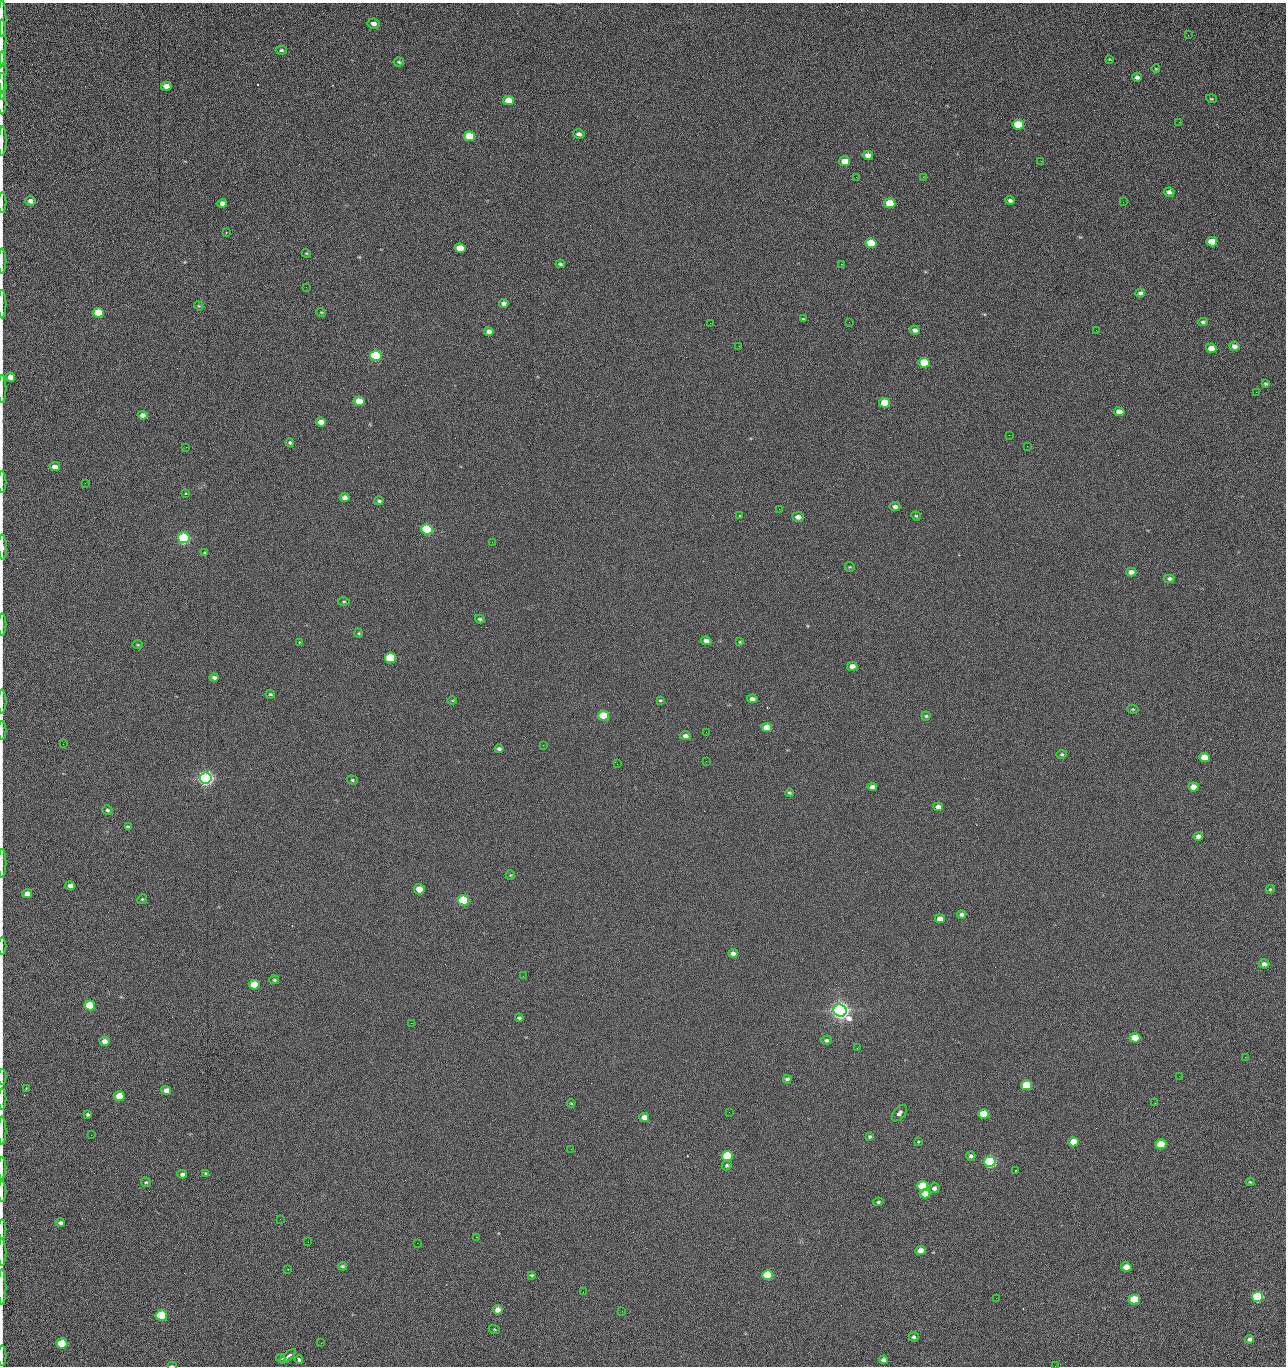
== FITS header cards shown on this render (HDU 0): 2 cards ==
NAXIS1  =                 1284 /fastest changing axis
NAXIS2  =                 1364 /next to fastest changing axis

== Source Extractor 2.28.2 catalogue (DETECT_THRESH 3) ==
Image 1284 x 1364 px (HDU 0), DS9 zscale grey, 1 PNG px = 1 image px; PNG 1288 x 1368 px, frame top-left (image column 1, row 1364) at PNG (2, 3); each listed source drawn as its Kron ellipse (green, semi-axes under 4 px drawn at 4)
Background 125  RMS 14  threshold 43.5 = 3 sigma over >= 5 px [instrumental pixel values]
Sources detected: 225; all 225 listed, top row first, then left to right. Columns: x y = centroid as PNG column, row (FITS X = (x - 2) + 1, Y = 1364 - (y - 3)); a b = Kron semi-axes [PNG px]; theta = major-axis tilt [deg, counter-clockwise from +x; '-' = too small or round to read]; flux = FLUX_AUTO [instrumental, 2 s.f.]
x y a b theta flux
2 18 18 2 90 3.4e+03
374 24 6 5 - 4.9e+03
1188 35 2 2 - 1.2e+03
2 43 24 2 89 4.5e+03
281 50 5 4 - 1.7e+03
1109 59 4 3 - 7.1e+02
399 62 5 4 - 1.3e+03
1156 69 4 2 - 7.0e+02
2 72 20 2 -90 4.0e+03
1137 77 5 4 - 2.9e+03
2 86 13 2 89 1.7e+03
166 86 5 4 - 8.8e+03
1211 99 5 3 - 1.0e+03
508 101 5 4 - 2.3e+04
2 103 11 2 90 2.0e+03
1179 122 2 2 - 1.3e+03
1018 125 6 5 - 4.4e+04
579 134 6 4 -10 3.7e+03
469 136 6 5 - 5.4e+04
2 141 14 2 89 3.0e+03
868 155 5 4 - 6.5e+03
845 161 5 4 - 1.6e+04
1041 161 2 2 - 1.9e+03
856 177 2 2 - 2.3e+03
923 177 2 2 - 1.8e+04
1169 192 5 4 - 3.6e+03
1010 200 5 4 - 2.7e+03
30 201 5 4 - 4.7e+03
2 202 10 2 90 1.3e+03
1123 202 3 2 - 8.7e+02
222 203 5 4 - 5.5e+03
890 203 5 5 - 2.8e+04
226 233 2 2 - 7.4e+02
1212 242 5 4 - 2.4e+04
871 243 6 5 - 4.2e+04
460 248 5 4 - 2.0e+04
306 253 4 3 - 7.9e+02
2 261 12 2 90 2.1e+03
560 264 4 3 - 1.6e+03
841 264 2 2 - 2.7e+04
306 287 2 2 - 7.6e+02
1140 293 5 4 - 2.7e+03
504 303 5 4 - 3.1e+03
2 304 14 2 90 2.5e+03
199 306 5 3 - 8.8e+02
321 312 5 3 - 8.5e+02
98 313 5 5 - 5.2e+04
803 319 3 3 - 1.0e+03
849 322 3 2 - 7.1e+02
1203 322 5 4 - 2.1e+03
710 323 2 2 - 3.3e+03
915 330 5 4 - 3.7e+03
1096 330 2 2 - 5.2e+02
489 332 5 4 - 4.9e+03
739 346 2 2 - 4.8e+02
1234 346 5 4 - 4.3e+03
1211 348 5 4 - 9.9e+03
376 356 6 5 - 1.6e+05
924 363 5 5 - 4.0e+04
10 377 5 4 - 1.1e+04
1266 384 4 3 - 1.2e+03
2 389 14 2 90 2.1e+03
1256 392 2 2 - 1.1e+03
359 401 5 4 - 2.0e+04
885 403 5 5 - 3.3e+04
1119 412 5 4 - 9.6e+03
142 415 5 4 - 4.7e+03
321 422 5 4 - 9.3e+03
1009 435 2 2 - 3.5e+03
290 442 4 4 - 1.5e+03
1027 446 2 2 - 5.2e+02
186 447 2 2 - 3.3e+03
55 467 5 4 - 6.1e+03
2 482 11 2 90 1.8e+03
85 483 3 2 - 9.8e+02
185 493 3 3 - 1.1e+03
345 498 5 4 - 5.1e+03
379 501 5 4 - 1.6e+03
895 506 5 4 - 3.5e+03
779 509 2 2 - 4.5e+02
739 516 3 3 - 2.8e+03
916 516 5 4 - 1.2e+03
798 517 6 4 -5 5.2e+03
427 530 6 5 - 2.0e+05
184 538 6 5 - 3.3e+05
492 542 2 2 - 2.6e+03
2 547 12 3 -87 5.8e+03
205 553 4 4 - 1.2e+03
850 567 5 5 - 1.0e+03
1131 572 5 4 - 5.5e+03
1169 579 6 4 0 2.5e+03
344 602 6 3 0 1.1e+03
480 619 5 3 - 1.5e+03
2 625 11 2 90 1.9e+03
358 633 4 4 - 1.0e+03
706 641 5 4 - 5.3e+03
299 642 3 3 - 2.0e+03
740 642 4 3 - 8.5e+02
138 645 5 3 - 9.8e+02
390 658 5 5 - 9.1e+04
852 666 5 4 - 7.2e+03
214 677 4 3 - 2.2e+03
270 694 5 4 - 1.3e+03
752 699 5 4 - 4.0e+03
660 700 3 3 - 1.1e+03
2 701 12 2 90 1.9e+03
452 701 5 3 - 9.3e+02
1133 709 5 3 - 9.9e+02
603 716 5 5 - 5.1e+04
926 716 4 4 - 1.3e+03
767 727 5 4 - 1.4e+04
2 730 9 2 90 1.3e+03
706 732 2 2 - 5.8e+02
685 736 5 4 - 3.7e+03
63 744 2 2 - 4.8e+02
543 745 2 2 - 3.2e+03
499 749 4 3 - 2.6e+03
1062 754 5 4 - 1.3e+03
1204 757 5 4 - 2.7e+04
706 761 2 2 - 2.2e+03
617 764 2 2 - 2.7e+03
206 778 6 5 - 7.1e+05
352 780 6 4 -17 1.4e+03
872 787 5 4 - 5.8e+03
1193 787 5 4 - 1.3e+04
789 793 4 3 - 1.3e+03
938 807 5 4 - 4.0e+03
107 810 5 5 - 2.1e+03
128 827 4 4 - 2.1e+03
1198 836 5 4 - 5.6e+03
2 863 14 2 90 2.2e+03
510 875 5 4 - 9.6e+02
70 886 5 4 - 5.6e+03
419 889 5 5 - 1.3e+04
1270 889 4 4 - 1.0e+03
27 894 5 4 - 9.7e+03
142 899 5 4 - 1.2e+03
464 900 5 5 - 1.3e+05
962 914 4 4 - 2.7e+03
940 919 5 4 - 9.4e+03
2 946 8 2 90 1.3e+03
733 953 5 4 - 3.8e+03
1264 964 5 4 - 4.5e+03
523 976 2 2 - 2.1e+03
274 980 5 4 - 1.2e+03
254 985 5 5 - 3.3e+04
90 1005 5 5 - 5.3e+04
840 1010 7 6 - 1.1e+06
519 1018 4 3 - 1.9e+03
411 1023 2 2 - 5.3e+03
1135 1038 5 5 - 2.9e+04
826 1040 5 4 - 2.3e+03
104 1041 5 4 - 6.4e+03
857 1048 2 2 - 1.4e+03
1245 1057 2 2 - 1.9e+03
1179 1076 2 2 - 2.6e+03
2 1077 8 2 90 1.2e+03
787 1079 4 4 - 2.3e+03
1026 1085 5 5 - 4.8e+04
26 1088 2 2 - 6.6e+02
166 1091 5 4 - 7.1e+03
119 1096 5 5 - 3.1e+04
2 1099 10 2 90 1.8e+03
571 1103 4 3 - 8.2e+02
1155 1103 2 2 - 8.9e+02
729 1112 2 2 - 8.3e+02
899 1113 9 5 50 3.2e+03
984 1114 5 5 - 4.4e+04
88 1115 3 3 - 1.8e+03
644 1117 5 4 - 8.8e+03
2 1130 14 2 90 2.6e+03
91 1135 2 2 - 2.4e+03
870 1137 4 3 - 1.7e+03
918 1142 3 3 - 2.9e+03
1073 1142 5 4 - 1.7e+04
1161 1144 5 5 - 5.8e+04
571 1149 2 2 - 9.8e+02
727 1156 5 5 - 7.9e+04
971 1156 5 4 - 2.4e+03
990 1162 6 5 - 2.8e+05
727 1165 5 4 - 1.7e+03
2 1168 11 2 90 1.9e+03
1015 1170 2 2 - 7.7e+02
206 1173 4 4 - 1.3e+03
182 1174 5 4 - 2.8e+03
146 1182 5 5 - 1.6e+03
1250 1182 4 3 - 1.1e+03
923 1186 5 5 - 8.5e+04
934 1188 5 5 - 3.9e+03
2 1192 10 2 90 1.7e+03
925 1194 5 4 - 9.7e+03
878 1202 5 4 - 1.4e+03
280 1219 2 2 - 2.1e+03
60 1223 5 4 - 2.3e+03
2 1229 9 2 90 1.4e+03
476 1237 2 2 - 7.1e+03
308 1242 2 2 - 1.8e+03
417 1243 2 2 - 5.4e+03
921 1250 5 4 - 9.3e+03
2 1253 13 2 90 2.4e+03
342 1266 4 4 - 1.6e+03
1126 1267 5 4 - 1.4e+04
288 1269 2 2 - 6.3e+02
531 1275 4 3 - 1.5e+03
768 1275 5 5 - 8.1e+04
2 1287 17 2 90 3.4e+03
583 1292 2 2 - 3.5e+02
1257 1297 5 5 - 1.9e+05
996 1298 2 2 - 2.6e+03
1134 1299 5 5 - 4.6e+04
498 1310 5 4 - 7.9e+03
622 1311 2 2 - 8.7e+02
161 1315 5 5 - 1.0e+05
494 1329 5 3 - 9.5e+02
914 1337 5 4 - 2.1e+03
1250 1339 4 4 - 2.9e+03
62 1343 5 5 - 5.4e+04
321 1343 2 2 - 5.1e+02
2 1355 10 2 90 1.7e+03
288 1356 10 3 39 5.5e+03
281 1358 4 3 - 1.9e+03
299 1360 4 3 - 2.9e+03
883 1360 4 4 - 3.3e+03
172 1366 5 2 - 1.2e+03
1055 1366 2 2 - 2.0e+03
At the frame edge (FLAGS 8, measured only in part): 28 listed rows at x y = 2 18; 2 43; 2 72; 2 86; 2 103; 2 141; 2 202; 2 261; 2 304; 2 389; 2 482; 2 547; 2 625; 2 701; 2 730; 2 863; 2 946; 2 1077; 2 1099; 2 1130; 2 1168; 2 1192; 2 1229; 2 1253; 2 1287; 2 1355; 172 1366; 1055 1366

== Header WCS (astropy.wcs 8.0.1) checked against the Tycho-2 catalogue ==
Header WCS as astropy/WCSLIB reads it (CRVAL/CRPIX/CD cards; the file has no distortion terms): RA---TAN/DEC--TAN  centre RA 15:41:41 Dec +51:59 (235.42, +51.98 deg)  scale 1.26 arcsec/px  FOV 26.9' x 28.5'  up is +92 deg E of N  parity flipped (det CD > 0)
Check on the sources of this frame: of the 60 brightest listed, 11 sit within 2.0 arcsec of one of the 12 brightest Tycho-2 stars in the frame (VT <= 12.29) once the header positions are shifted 0.34 arcsec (0.34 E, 0.01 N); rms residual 0.95 arcsec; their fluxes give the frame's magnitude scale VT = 24.59 - 2.5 log10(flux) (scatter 0.15 mag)
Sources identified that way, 11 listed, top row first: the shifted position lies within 2.0 arcsec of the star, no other Tycho-2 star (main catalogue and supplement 1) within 4.0 arcsec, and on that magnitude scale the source's flux lands within +1.5 / -3 mag of the star's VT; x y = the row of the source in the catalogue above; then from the Tycho-2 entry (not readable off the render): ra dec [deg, ICRS J2000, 3 dp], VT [Tycho-2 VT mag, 2 dp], TYC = Tycho-2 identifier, HIP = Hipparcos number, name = IAU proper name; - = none
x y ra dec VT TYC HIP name
376 356 235.614 +52.064 11.61 3489-1132-1 - -
427 530 235.514 +52.049 11.19 3489-1407-1 - -
184 538 235.515 +52.133 11.12 3489-1380-1 - -
206 778 235.378 +52.130 9.31 3489-1322-1 76850 -
464 900 235.303 +52.042 11.52 3489-958-1 - -
840 1010 235.232 +51.912 9.59 3489-824-1 - -
990 1162 235.143 +51.862 10.97 3489-1016-1 - -
923 1186 235.131 +51.886 12.29 3489-908-1 - -
768 1275 235.084 +51.941 11.45 3489-1346-1 - -
1257 1297 235.062 +51.771 11.53 3489-1453-1 - -
161 1315 235.075 +52.152 11.74 3489-912-1 - -